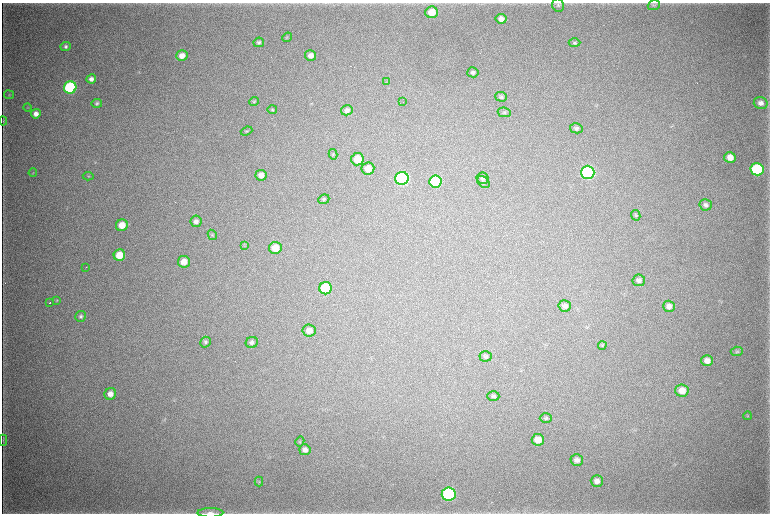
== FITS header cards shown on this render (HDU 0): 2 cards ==
NAXIS1  =                 1536 / length of data axis 1
NAXIS2  =                 1023 / length of data axis 2

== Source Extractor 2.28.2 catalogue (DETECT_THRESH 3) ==
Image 1536 x 1023 px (HDU 0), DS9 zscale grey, zoomed out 1/2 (1 PNG px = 2 x 2 image px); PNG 772 x 516 px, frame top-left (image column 1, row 1022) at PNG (2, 3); each listed source drawn as its Kron ellipse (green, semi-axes under 4 px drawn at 4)
Background 4820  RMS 40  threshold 120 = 3 sigma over >= 5 px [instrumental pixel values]
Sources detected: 86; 6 cannot appear on this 1/2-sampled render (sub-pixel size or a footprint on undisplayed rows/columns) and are neither listed nor drawn; the other 80 listed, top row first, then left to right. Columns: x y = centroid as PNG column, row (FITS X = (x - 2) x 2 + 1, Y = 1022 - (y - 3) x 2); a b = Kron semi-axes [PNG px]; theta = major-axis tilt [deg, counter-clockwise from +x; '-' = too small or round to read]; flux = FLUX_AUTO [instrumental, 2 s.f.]
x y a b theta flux
558 5 6 6 - 1.8e+04
654 5 6 4 19 1.4e+04
432 12 6 5 - 1.5e+05
501 19 5 5 - 5.7e+04
287 37 5 4 - 8.9e+03
259 42 5 5 - 1.8e+04
574 43 6 4 1 1.5e+04
66 46 5 4 - 2.0e+04
310 55 5 5 - 5.1e+04
182 56 5 5 - 7.2e+04
473 72 5 5 - 2.3e+04
91 79 5 4 - 3.5e+04
387 81 3 2 - 4.3e+03
70 88 6 6 - 1.0e+06
9 95 5 4 - 8.8e+03
501 97 6 5 - 1.8e+04
254 101 5 4 - 1.1e+04
403 102 3 2 - 3.5e+03
97 103 5 4 - 1.5e+04
761 103 7 6 - 4.7e+04
28 107 4 3 - 6.6e+03
272 110 5 4 - 1.0e+04
347 110 6 5 - 3.3e+04
504 112 6 4 -9 1.3e+04
36 114 5 5 - 5.0e+04
3 121 4 3 - 6.8e+03
576 128 6 5 - 2.4e+04
247 131 6 4 21 1.1e+04
333 154 5 3 - 7.0e+03
730 157 5 5 - 8.9e+04
357 159 6 6 - 1.5e+05
368 169 6 6 - 9.9e+04
757 169 6 6 - 9.1e+05
588 172 7 6 - 1.7e+06
33 173 4 2 - 5.3e+03
261 175 5 5 - 5.4e+04
88 176 5 3 - 7.9e+03
402 178 6 6 - 1.4e+06
482 178 6 5 - 1.7e+04
435 181 6 6 - 6.2e+05
483 182 7 5 -42 1.8e+04
324 199 6 4 22 1.4e+04
706 205 6 5 - 2.8e+04
636 215 5 4 - 1.1e+04
196 221 6 5 - 3.3e+04
122 225 6 5 - 1.2e+05
212 235 5 4 - 1.1e+04
244 246 3 3 - 6.9e+03
275 248 6 6 - 1.2e+05
119 255 6 5 - 1.6e+05
184 262 6 5 - 7.6e+04
86 267 3 1 - 2.5e+03
639 280 6 6 - 3.5e+04
326 288 6 6 - 4.4e+05
57 300 3 3 - 6.3e+03
50 303 2 1 - 7.9e+03
565 306 6 5 - 3.6e+04
669 306 6 5 - 4.5e+04
81 316 5 5 - 2.1e+04
309 330 6 6 - 5.1e+04
205 342 6 5 - 1.8e+04
252 342 6 5 - 2.6e+04
602 345 4 3 - 8.3e+03
737 351 6 4 4 1.5e+04
486 356 6 5 - 2.0e+04
707 361 6 5 - 7.0e+04
682 391 6 6 - 8.7e+04
110 394 6 5 - 6.3e+04
493 396 6 5 - 1.7e+04
748 416 4 3 - 8.3e+03
546 418 6 5 - 1.6e+04
3 440 5 2 - 7.4e+03
538 440 6 5 - 8.7e+04
300 441 5 4 - 1.0e+04
305 450 5 5 - 3.8e+04
577 460 6 5 - 3.7e+04
597 481 6 5 - 4.5e+04
259 482 5 3 - 9.7e+03
449 494 7 6 - 1.4e+06
210 513 13 4 0 4.6e+04
At the frame edge (FLAGS 8, measured only in part): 1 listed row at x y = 210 513
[6 sub-pixel or undisplayed-footprint detections neither listed nor drawn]